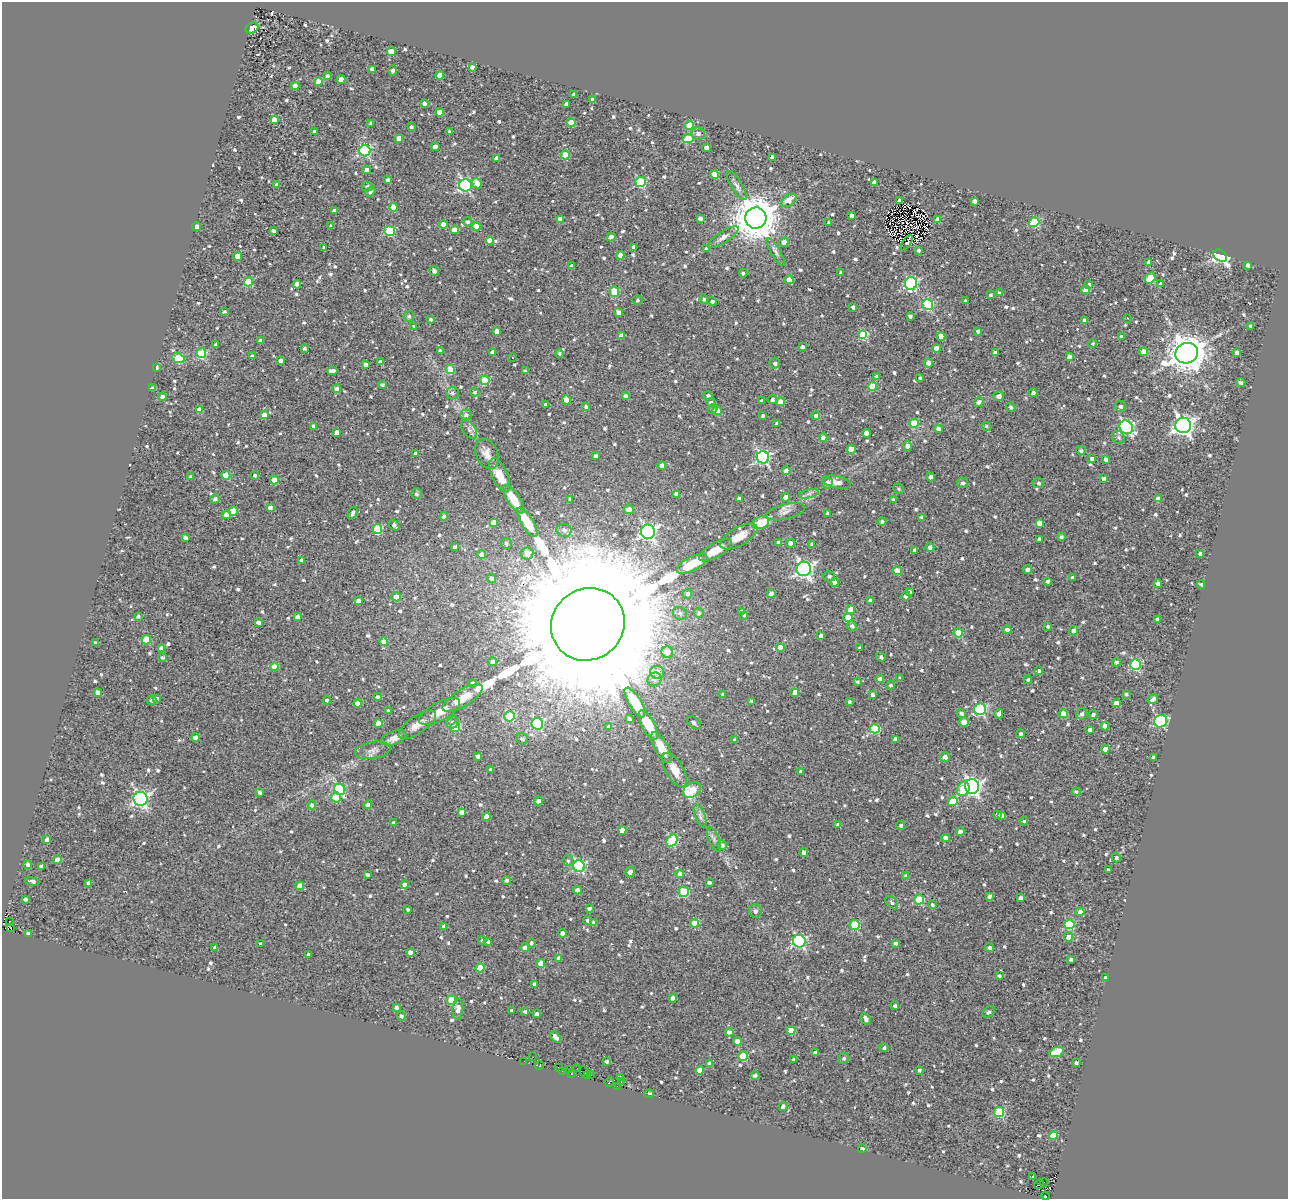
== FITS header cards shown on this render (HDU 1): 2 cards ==
NAXIS1  =                 1286
NAXIS2  =                 1197

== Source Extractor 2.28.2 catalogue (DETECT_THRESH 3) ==
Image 1286 x 1197 px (HDU 1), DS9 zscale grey, 1 PNG px = 1 image px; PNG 1290 x 1201 px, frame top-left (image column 1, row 1197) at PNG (2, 2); each listed source drawn as its Kron ellipse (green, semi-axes under 4 px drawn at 4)
Background 0.522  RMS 0.62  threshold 1.85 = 3 sigma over >= 5 px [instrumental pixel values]
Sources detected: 985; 5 with non-positive FLUX_AUTO (blend fragments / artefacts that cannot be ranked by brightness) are neither listed nor drawn; of the other 980, the 500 brightest by FLUX_AUTO listed and drawn (480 fainter detections omitted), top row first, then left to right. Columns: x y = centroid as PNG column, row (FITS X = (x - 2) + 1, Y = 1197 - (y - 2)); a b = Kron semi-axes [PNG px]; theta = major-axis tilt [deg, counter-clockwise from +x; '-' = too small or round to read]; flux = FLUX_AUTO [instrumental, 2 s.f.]
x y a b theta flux
252 28 7 5 34 4.4e+02
391 51 4 4 - 4.7e+02
472 67 4 3 - 1.6e+02
372 69 4 4 - 1.9e+02
393 71 5 3 - 1.4e+02
440 75 4 4 - 4.5e+02
327 76 4 4 - 8.9e+01
341 79 4 4 - 4.4e+02
318 82 4 4 - 6.1e+02
295 86 4 4 - 3.8e+02
574 95 4 4 - 2.0e+02
592 99 3 3 - 7.6e+01
424 103 4 4 - 1.1e+02
566 104 4 3 - 1.2e+02
439 112 4 4 - 4.3e+02
274 119 4 4 - 2.9e+02
571 122 4 4 - 9.6e+02
371 123 4 4 - 9.1e+01
689 125 4 4 - 1.1e+03
411 127 3 3 - 8.2e+01
314 131 4 4 - 1.1e+02
449 132 3 3 - 8.0e+01
698 134 7 6 - 1.8e+02
399 138 4 4 - 3.5e+02
688 138 5 4 - 1.1e+03
435 147 4 4 - 3.5e+02
707 148 4 4 - 2.2e+02
365 151 5 5 - 4.9e+03
565 155 4 4 - 1.0e+03
772 157 4 4 - 1.5e+02
497 158 4 4 - 2.2e+02
367 170 4 4 - 3.0e+02
715 174 5 4 - 6.5e+02
388 180 4 3 - 1.3e+02
641 182 5 5 - 3.0e+03
477 183 5 4 - 5.0e+02
874 183 4 4 - 3.5e+02
277 184 4 4 - 8.4e+01
465 185 6 6 - 8.2e+03
737 186 16 5 -58 1.8e+02
367 187 5 5 - 1.0e+02
370 192 5 4 - 1.2e+02
789 200 9 5 36 5.7e+02
899 201 3 3 - 9.8e+01
974 201 4 4 - 1.4e+02
393 207 4 4 - 5.0e+02
334 211 4 3 - 1.3e+02
852 215 3 3 - 1.6e+02
700 218 4 4 - 1.3e+02
756 218 10 10 - 1.6e+05
560 219 4 4 - 4.4e+02
938 219 4 4 - 3.0e+02
467 222 5 4 - 1.0e+02
1034 222 5 5 - 2.6e+03
829 223 3 3 - 9.7e+01
443 224 4 4 - 3.1e+02
331 226 4 3 - 9.0e+01
476 226 4 4 - 6.4e+02
197 227 4 4 - 4.3e+02
454 230 4 4 - 6.8e+02
273 231 4 3 - 1.3e+02
390 231 5 5 - 2.8e+03
611 237 4 4 - 2.6e+02
723 237 18 5 32 2.3e+02
490 240 4 4 - 3.9e+02
784 242 4 4 - 2.5e+02
907 243 9 4 57 1.1e+02
324 247 3 3 - 7.3e+01
634 247 4 4 - 1.7e+02
707 248 4 4 - 1.8e+02
918 250 3 3 - 9.9e+01
776 252 16 5 -59 1.4e+02
620 255 4 4 - 5.1e+02
238 256 4 4 - 7.3e+02
1220 256 7 5 -32 6.8e+03
1149 262 3 3 - 1.4e+02
1248 265 4 3 - 1.4e+02
572 266 4 4 - 1.4e+02
434 271 5 4 - 1.4e+02
743 273 4 3 - 8.4e+01
841 273 3 3 - 8.1e+01
1150 278 6 5 - 1.5e+03
789 280 4 4 - 4.2e+02
249 282 4 4 - 1.8e+03
911 283 6 6 - 4.9e+03
297 284 4 4 - 4.0e+02
1161 284 4 4 - 7.7e+01
1089 285 4 4 - 1.9e+02
1086 290 4 4 - 4.8e+02
614 292 5 4 - 1.3e+03
999 293 4 3 - 9.4e+01
991 295 3 3 - 8.8e+01
704 299 5 4 - 9.7e+01
637 300 5 5 - 7.5e+01
712 301 4 4 - 1.0e+02
965 301 4 3 - 8.1e+01
928 304 5 5 - 4.0e+03
853 307 4 3 - 1.2e+02
224 312 3 3 - 8.0e+01
619 312 4 4 - 2.2e+02
409 316 5 5 - 1.0e+02
910 316 4 3 - 1.1e+02
1127 318 3 2 - 7.3e+01
430 319 4 3 - 9.1e+01
1084 320 4 4 - 1.4e+02
414 326 4 4 - 7.9e+01
1251 326 4 4 - 1.3e+02
497 331 4 4 - 3.3e+02
978 331 4 4 - 8.9e+01
621 335 4 4 - 3.5e+02
863 335 4 4 - 2.2e+03
941 336 4 4 - 4.3e+02
1121 337 4 3 - 1.1e+02
260 341 3 3 - 1.1e+02
1093 343 4 4 - 7.4e+01
216 345 4 4 - 1.4e+02
802 347 4 3 - 1.4e+02
304 348 3 3 - 7.7e+01
936 348 4 4 - 3.6e+02
440 350 4 4 - 8.1e+01
493 352 4 4 - 2.9e+02
995 352 4 3 - 1.3e+02
1144 352 4 4 - 5.6e+02
201 353 5 5 - 2.3e+03
559 353 4 4 - 8.8e+01
1187 353 11 10 - 9.7e+04
1237 353 4 4 - 1.8e+02
252 356 4 3 - 1.1e+02
1069 357 4 4 - 1.9e+02
178 358 7 4 -22 1.9e+03
512 358 3 2 - 8.1e+01
281 360 4 4 - 2.0e+02
381 362 4 4 - 2.5e+02
775 363 5 5 - 1.4e+02
928 363 5 4 - 2.2e+02
366 365 3 3 - 1.5e+02
157 367 3 3 - 1.3e+02
450 369 4 4 - 1.3e+03
332 371 5 4 - 3.1e+02
525 371 4 3 - 1.2e+02
876 376 4 3 - 9.9e+01
920 378 4 3 - 7.3e+01
485 380 5 4 - 1.4e+03
1241 383 4 4 - 1.3e+02
382 385 4 3 - 9.3e+01
872 386 4 4 - 1.1e+03
152 388 3 3 - 8.9e+01
336 389 4 4 - 2.1e+02
475 392 5 4 - 8.6e+01
452 393 6 6 - 1.2e+02
1033 393 4 4 - 1.1e+02
708 395 5 3 - 8.2e+01
625 396 4 3 - 1.4e+02
999 396 5 5 - 1.8e+02
162 397 4 4 - 2.3e+02
566 400 4 4 - 4.4e+02
772 400 4 4 - 1.2e+02
762 401 4 4 - 1.6e+02
711 402 5 4 - 1.1e+02
780 402 4 4 - 4.6e+02
979 402 5 4 - 2.0e+02
546 404 3 3 - 7.5e+01
586 406 4 3 - 8.9e+01
1120 406 5 5 - 1.6e+02
1011 407 5 4 - 9.1e+01
713 409 5 4 - 8.4e+01
200 410 4 4 - 3.1e+02
717 411 5 4 - 7.5e+02
264 415 4 4 - 3.0e+02
466 415 6 5 - 1.3e+02
763 416 3 3 - 9.5e+01
816 416 4 4 - 1.4e+02
777 423 3 3 - 9.4e+01
914 423 4 4 - 1.2e+03
1183 425 8 7 - 2.0e+04
313 426 4 3 - 1.0e+02
986 426 5 4 - 7.6e+01
1126 427 7 6 - 7.1e+03
938 429 4 4 - 1.7e+02
469 430 10 6 -51 1.6e+02
337 432 4 4 - 2.6e+02
866 433 4 4 - 3.0e+02
1118 437 7 6 - 1.2e+02
823 438 4 4 - 3.2e+02
907 446 5 4 - 1.5e+02
851 449 4 4 - 6.6e+02
1081 450 5 4 - 1.1e+02
416 453 4 3 - 1.2e+02
487 454 16 10 -66 3.4e+02
596 456 4 3 - 1.2e+02
763 457 6 6 - 7.4e+03
1092 458 4 4 - 1.1e+02
1105 459 4 3 - 1.4e+02
662 466 4 4 - 3.6e+02
786 471 4 4 - 2.9e+02
226 475 4 4 - 9.6e+02
255 475 4 4 - 8.4e+01
500 475 18 8 -65 6.7e+02
191 477 4 4 - 1.6e+02
930 477 4 4 - 1.7e+02
1104 479 4 4 - 1.8e+02
274 480 4 4 - 4.6e+02
837 482 14 6 -12 2.7e+02
827 483 6 5 - 3.4e+02
962 483 5 5 - 9.5e+01
1038 483 5 5 - 1.0e+02
899 489 5 5 - 8.6e+01
416 494 5 5 - 9.5e+01
676 494 4 4 - 2.6e+02
809 494 10 4 13 1.2e+02
786 497 4 4 - 3.1e+02
739 498 4 3 - 1.5e+02
215 499 4 4 - 1.1e+02
513 499 16 6 -57 6.0e+02
570 499 3 3 - 8.1e+01
893 499 4 3 - 9.0e+01
1158 499 4 4 - 3.7e+02
270 507 4 3 - 2.1e+02
629 509 5 4 - 2.2e+02
233 511 4 4 - 9.5e+02
786 512 20 7 14 2.5e+02
353 513 7 4 65 1.3e+02
828 513 4 3 - 1.1e+02
226 515 5 4 - 2.9e+02
444 516 4 4 - 1.5e+02
922 517 4 4 - 9.9e+01
882 521 4 4 - 9.0e+01
493 522 4 4 - 3.8e+02
527 522 17 6 -58 9.8e+02
761 523 8 6 21 1.5e+03
1039 523 4 4 - 4.1e+02
394 525 6 4 -52 1.1e+02
377 529 5 5 - 2.3e+03
564 530 7 6 - 1.5e+02
648 532 7 7 - 1.0e+04
739 537 20 9 29 5.7e+02
1061 537 4 4 - 1.1e+02
185 538 4 3 - 1.6e+02
1039 539 4 3 - 1.2e+02
779 542 4 3 - 1.4e+02
506 543 6 5 - 1.1e+02
790 543 4 4 - 3.6e+02
812 545 4 4 - 1.3e+02
455 547 3 3 - 1.1e+02
930 547 4 4 - 2.0e+02
715 550 18 7 30 7.2e+02
915 550 4 4 - 1.6e+02
527 553 6 6 - 4.2e+02
1200 553 3 3 - 9.1e+01
482 554 4 4 - 2.6e+02
302 560 4 3 - 2.0e+02
692 564 17 7 26 1.2e+03
804 569 7 7 - 1.3e+04
1027 569 5 4 - 1.3e+02
897 571 4 4 - 8.7e+02
829 576 6 5 - 1.1e+02
1073 578 4 4 - 2.4e+02
491 579 5 4 - 1.6e+02
1048 581 3 3 - 9.0e+01
835 582 4 4 - 2.6e+02
1158 584 4 4 - 1.8e+02
1201 584 4 4 - 7.7e+01
910 591 4 2 - 7.7e+01
688 594 5 4 - 1.5e+02
771 594 4 4 - 2.3e+02
906 596 5 4 - 3.3e+02
396 597 5 4 - 3.7e+02
358 601 4 4 - 2.1e+02
870 601 4 4 - 2.2e+02
850 610 4 4 - 4.5e+02
742 611 4 3 - 1.5e+02
680 613 7 6 - 1.3e+02
699 613 5 4 - 8.3e+01
744 615 4 4 - 7.4e+01
138 616 4 3 - 9.6e+01
298 617 4 4 - 2.3e+02
848 617 4 4 - 9.0e+02
1157 619 4 3 - 9.7e+01
258 622 4 4 - 2.3e+02
588 624 38 35 38 2.7e+06
852 626 5 4 - 1.4e+02
1047 626 4 3 - 8.4e+01
1007 630 4 4 - 1.5e+02
1074 631 5 4 - 2.0e+02
958 633 5 4 - 1.1e+03
821 636 4 4 - 2.2e+02
146 640 5 4 - 1.4e+03
383 642 4 4 - 3.4e+02
95 643 3 3 - 9.1e+01
780 647 4 4 - 3.9e+02
161 648 4 4 - 3.7e+02
860 648 3 3 - 9.0e+01
667 652 6 5 - 3.3e+02
162 657 4 4 - 9.8e+01
881 657 5 4 - 1.1e+02
493 662 4 4 - 2.0e+02
1116 662 4 4 - 1.0e+02
1135 665 5 5 - 3.3e+03
274 667 4 4 - 5.8e+02
1039 671 4 4 - 9.7e+01
657 672 7 6 - 3.3e+02
900 678 4 3 - 9.2e+01
654 679 7 6 - 1.6e+02
880 679 4 4 - 1.8e+02
1028 680 4 4 - 7.6e+01
857 682 4 3 - 8.1e+01
473 683 4 4 - 2.6e+02
891 685 4 4 - 9.4e+01
795 692 4 4 - 3.7e+02
98 693 4 4 - 3.1e+02
723 694 3 3 - 8.0e+01
1126 694 3 3 - 1.0e+02
872 695 3 3 - 9.5e+01
377 697 3 3 - 8.5e+01
463 698 23 8 31 8.8e+02
157 699 4 4 - 2.8e+02
1153 699 6 3 35 1.2e+02
152 700 5 4 - 1.1e+02
327 700 4 4 - 8.7e+01
751 701 4 4 - 8.2e+01
849 702 3 3 - 8.3e+01
635 703 17 6 -59 1.7e+03
1116 703 4 4 - 2.9e+02
358 704 4 4 - 4.5e+02
980 709 6 5 - 4.7e+03
389 711 4 4 - 1.4e+02
440 712 23 9 29 6.7e+02
961 713 5 4 - 1.0e+02
999 714 5 3 - 1.3e+02
1063 714 4 4 - 5.7e+02
1082 714 6 5 - 1.4e+02
1093 714 5 4 - 1.1e+02
510 716 5 5 - 2.1e+03
629 719 4 3 - 1.3e+02
1161 721 6 6 - 3.2e+03
964 722 5 4 - 5.7e+02
452 723 6 5 - 1.4e+02
694 723 8 5 -43 1.1e+02
378 724 4 4 - 5.3e+02
537 724 6 5 - 3.8e+03
417 725 22 8 33 4.5e+02
648 725 16 6 -61 1.0e+03
609 726 4 3 - 8.8e+01
1105 726 4 4 - 2.6e+02
455 727 5 5 - 1.2e+03
875 729 5 5 - 2.3e+03
1090 730 4 4 - 1.6e+02
1020 734 4 4 - 1.1e+02
195 738 4 4 - 3.5e+02
394 738 13 6 19 3.2e+02
522 739 6 5 - 1.3e+02
895 739 4 4 - 2.1e+02
735 740 4 4 - 1.1e+02
661 748 17 6 -61 6.2e+02
1105 749 4 4 - 3.8e+02
373 750 18 8 9 2.7e+02
478 756 4 4 - 1.7e+02
945 757 5 4 - 2.8e+02
1154 758 4 4 - 1.2e+02
491 769 4 3 - 1.0e+02
674 770 19 9 -60 4.8e+02
801 771 4 3 - 1.2e+02
972 786 7 7 - 1.5e+04
340 789 6 5 - 4.2e+03
963 789 7 6 - 1.0e+03
692 790 10 7 35 1.3e+03
259 792 4 4 - 1.1e+02
1076 792 4 4 - 9.4e+01
336 797 5 5 - 1.0e+03
140 799 7 7 - 1.0e+04
538 801 4 4 - 1.6e+02
953 801 5 4 - 1.1e+03
312 805 4 4 - 1.3e+02
368 805 4 4 - 2.2e+02
462 812 4 4 - 2.5e+02
998 814 4 4 - 1.8e+02
1001 815 4 4 - 1.8e+02
486 816 4 4 - 4.3e+02
700 816 12 5 -70 1.6e+02
1024 821 4 4 - 8.2e+01
393 823 4 4 - 1.4e+02
838 825 4 3 - 1.7e+02
901 825 4 4 - 9.6e+01
622 830 4 4 - 4.0e+02
960 832 4 4 - 3.3e+02
946 838 4 4 - 1.9e+02
714 839 13 5 -66 1.6e+02
47 840 4 4 - 2.2e+02
672 841 7 5 55 2.2e+03
722 845 5 4 - 1.4e+02
804 853 4 4 - 2.5e+02
1116 858 5 4 - 8.0e+01
57 860 4 4 - 2.7e+02
568 861 5 5 - 8.5e+01
28 865 4 4 - 1.3e+02
41 866 4 3 - 1.6e+02
579 866 6 5 - 5.0e+03
1108 870 4 3 - 1.0e+02
630 872 6 4 72 1.7e+02
680 874 4 4 - 2.6e+02
367 875 3 3 - 9.2e+01
906 876 4 4 - 1.5e+02
32 881 7 3 -10 1.5e+02
506 881 4 4 - 1.5e+02
89 883 4 4 - 3.0e+02
709 883 3 3 - 1.4e+02
405 885 4 4 - 2.3e+02
300 886 4 4 - 4.7e+02
577 890 4 4 - 2.1e+02
684 892 5 5 - 2.4e+03
989 896 4 3 - 1.2e+02
1020 898 4 4 - 1.6e+02
25 899 4 3 - 9.9e+01
919 899 5 5 - 2.5e+03
892 903 8 5 -48 8.6e+01
932 905 4 4 - 8.4e+01
589 908 4 3 - 1.3e+02
408 910 3 3 - 8.2e+01
755 911 7 6 - 1.5e+02
1080 912 4 4 - 3.5e+02
587 920 4 4 - 7.7e+01
10 921 3 2 - 2.0e+02
593 923 4 3 - 1.5e+02
694 923 4 4 - 6.9e+02
1069 924 5 5 - 2.4e+03
854 925 5 5 - 2.4e+03
11 927 3 2 - 2.4e+02
444 927 4 4 - 2.8e+02
563 933 4 4 - 2.7e+02
28 934 4 3 - 1.0e+02
1068 937 4 4 - 3.4e+02
482 940 4 4 - 7.7e+01
488 941 4 3 - 1.1e+02
799 941 6 6 - 6.9e+03
531 943 4 4 - 9.9e+01
896 943 3 3 - 1.1e+02
260 944 3 3 - 1.3e+02
215 947 3 3 - 8.9e+01
525 948 4 4 - 1.9e+02
990 948 4 4 - 1.2e+02
410 952 4 4 - 2.2e+02
308 955 4 3 - 1.3e+02
559 958 4 4 - 3.5e+02
1070 959 3 3 - 9.9e+01
541 963 4 4 - 4.5e+02
480 968 4 4 - 8.6e+02
999 976 3 3 - 9.3e+01
1105 978 4 3 - 1.4e+02
535 984 4 4 - 2.5e+02
673 998 4 4 - 1.8e+02
451 1000 5 5 - 2.1e+03
895 1006 3 3 - 1.0e+02
396 1007 4 3 - 1.3e+02
458 1009 10 5 84 2.9e+02
512 1011 3 3 - 8.9e+01
525 1011 4 3 - 8.5e+01
989 1012 6 5 - 1.2e+02
537 1014 4 3 - 9.1e+01
401 1016 4 4 - 1.0e+02
866 1019 6 4 -63 1.9e+02
791 1031 4 4 - 7.5e+02
729 1032 4 4 - 2.3e+02
555 1037 6 3 -47 2.2e+02
737 1041 4 4 - 2.4e+02
884 1048 5 4 - 1.1e+02
815 1052 4 3 - 7.5e+01
1057 1052 7 4 21 1.6e+03
743 1056 5 4 - 1.7e+03
533 1057 2 2 - 3.7e+02
844 1058 6 5 - 9.8e+01
794 1060 3 3 - 9.0e+01
524 1061 2 2 - 7.7e+01
607 1061 3 3 - 9.1e+01
1076 1063 4 3 - 9.6e+01
710 1064 4 4 - 3.4e+02
539 1065 4 3 - 1.6e+02
558 1067 3 2 - 2.4e+02
577 1068 2 2 - 1.5e+02
569 1070 3 2 - 3.0e+02
700 1070 4 4 - 4.3e+02
919 1070 4 3 - 7.9e+01
562 1071 4 2 - 1.1e+02
584 1072 6 4 -68 2.2e+02
572 1074 3 2 - 6.1e+02
591 1075 3 2 - 1.2e+02
587 1076 3 2 - 1.2e+02
755 1076 4 4 - 1.1e+02
620 1078 4 3 - 7.7e+01
609 1082 5 3 - 1.7e+02
621 1082 2 2 - 9.0e+01
617 1086 2 2 - 9.1e+01
649 1094 5 3 - 2.0e+02
783 1107 4 4 - 2.8e+02
999 1112 5 5 - 2.3e+03
1053 1135 4 4 - 9.5e+02
862 1149 4 3 - 1.2e+02
1033 1177 3 3 - 8.8e+01
1044 1182 4 2 - 1.2e+02
1039 1185 5 2 - 4.6e+02
1046 1196 4 3 - 2.3e+02
At the frame edge (FLAGS 8, measured only in part): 1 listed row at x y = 1046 1196
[480 fainter detections neither listed nor drawn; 5 non-positive-flux detections neither listed nor drawn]